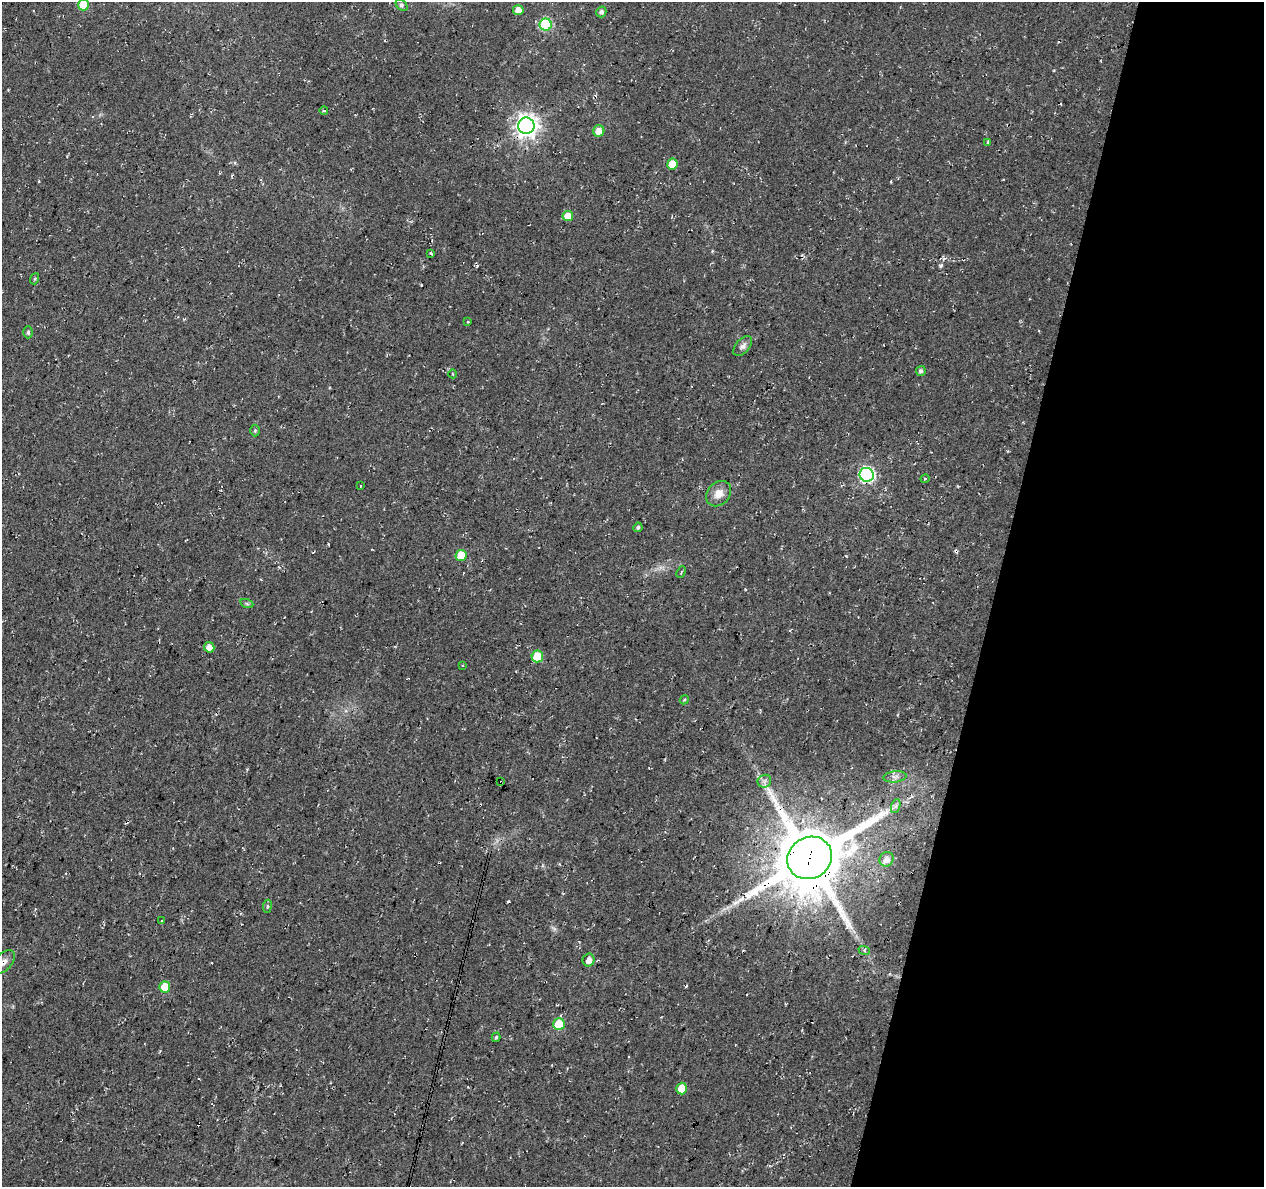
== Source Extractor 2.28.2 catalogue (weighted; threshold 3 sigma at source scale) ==
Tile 8 of 4 x 4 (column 4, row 2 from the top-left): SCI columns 3788-5049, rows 2595-3779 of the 5059 x 5250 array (HDU 1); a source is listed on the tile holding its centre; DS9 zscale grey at full resolution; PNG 1266 x 1189 px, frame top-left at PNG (2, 2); each listed source drawn as its Kron ellipse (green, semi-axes under 4 px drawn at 4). Shown black and unused: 21% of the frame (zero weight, under 3 of 4 exposures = <1% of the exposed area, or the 3 px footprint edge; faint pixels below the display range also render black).
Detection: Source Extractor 2.28.2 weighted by HDU 2 'WHT'; one run over the whole footprint, this tile lists its part. Background 0.0177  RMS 0.0054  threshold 0.0241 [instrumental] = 3 sigma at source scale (4.5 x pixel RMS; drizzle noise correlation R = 1.50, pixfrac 1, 0.0396/0.0396 arcsec/px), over >= 5 px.
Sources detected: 50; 3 cosmic-ray / hot-pixel residue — neither listed nor drawn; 1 inside a brighter listed object's ellipse — not listed separately; the other 46 listed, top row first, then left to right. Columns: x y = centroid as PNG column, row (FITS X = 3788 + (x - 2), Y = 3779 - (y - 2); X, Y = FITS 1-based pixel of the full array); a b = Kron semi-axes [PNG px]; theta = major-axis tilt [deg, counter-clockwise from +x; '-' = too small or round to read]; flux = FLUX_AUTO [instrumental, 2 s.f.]
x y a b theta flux
83 5 5 5 - 17
402 5 7 4 -43 1
518 10 5 5 - 5.1
601 12 5 5 - 1.5
546 25 6 6 - 48
324 111 4 3 - 0.46
526 126 8 8 - 390
599 131 6 5 - 4.7
988 142 4 3 - 0.99
672 164 5 5 - 8.8
568 216 5 5 - 6.7
431 253 4 3 - 0.57
35 279 6 4 70 0.7
468 322 4 2 - 0.36
28 332 6 4 88 1.1
743 346 12 7 50 2.3
921 371 5 4 - 1.5
453 374 4 3 - 0.45
255 431 6 5 - 0.83
867 475 7 7 - 110
925 479 4 3 - 0.52
361 486 3 2 - 0.47
719 494 14 11 47 5.2
638 527 5 4 - 1.1
461 555 5 5 - 14
681 572 6 4 66 0.71
247 604 6 4 -19 0.88
209 647 5 5 - 4.2
537 656 6 5 - 15
463 665 3 2 - 0.47
684 700 5 3 - 0.54
895 777 12 5 5 2
764 781 7 6 - 1.4
501 782 3 2 - 0.8
896 806 7 4 71 1.2
810 858 23 20 32 4700
887 859 7 7 - 4.3
267 906 6 3 82 0.7
162 921 3 2 - 0.47
864 950 6 4 -20 0.83
589 960 6 6 - 3.4
4 962 14 8 48 3.6
165 987 5 5 - 13
559 1024 6 5 - 20
496 1037 5 3 - 0.85
682 1088 6 5 - 9.2
Overlapping masked pixels (flux is a lower limit): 5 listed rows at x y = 526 126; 501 782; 810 858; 4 962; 165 987
Isophote crosses this tile's border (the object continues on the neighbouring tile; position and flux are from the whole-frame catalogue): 2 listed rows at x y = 83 5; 4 962
Unlisted compact peaks at least as high as the median listed source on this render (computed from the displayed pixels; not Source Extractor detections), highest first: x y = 940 266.